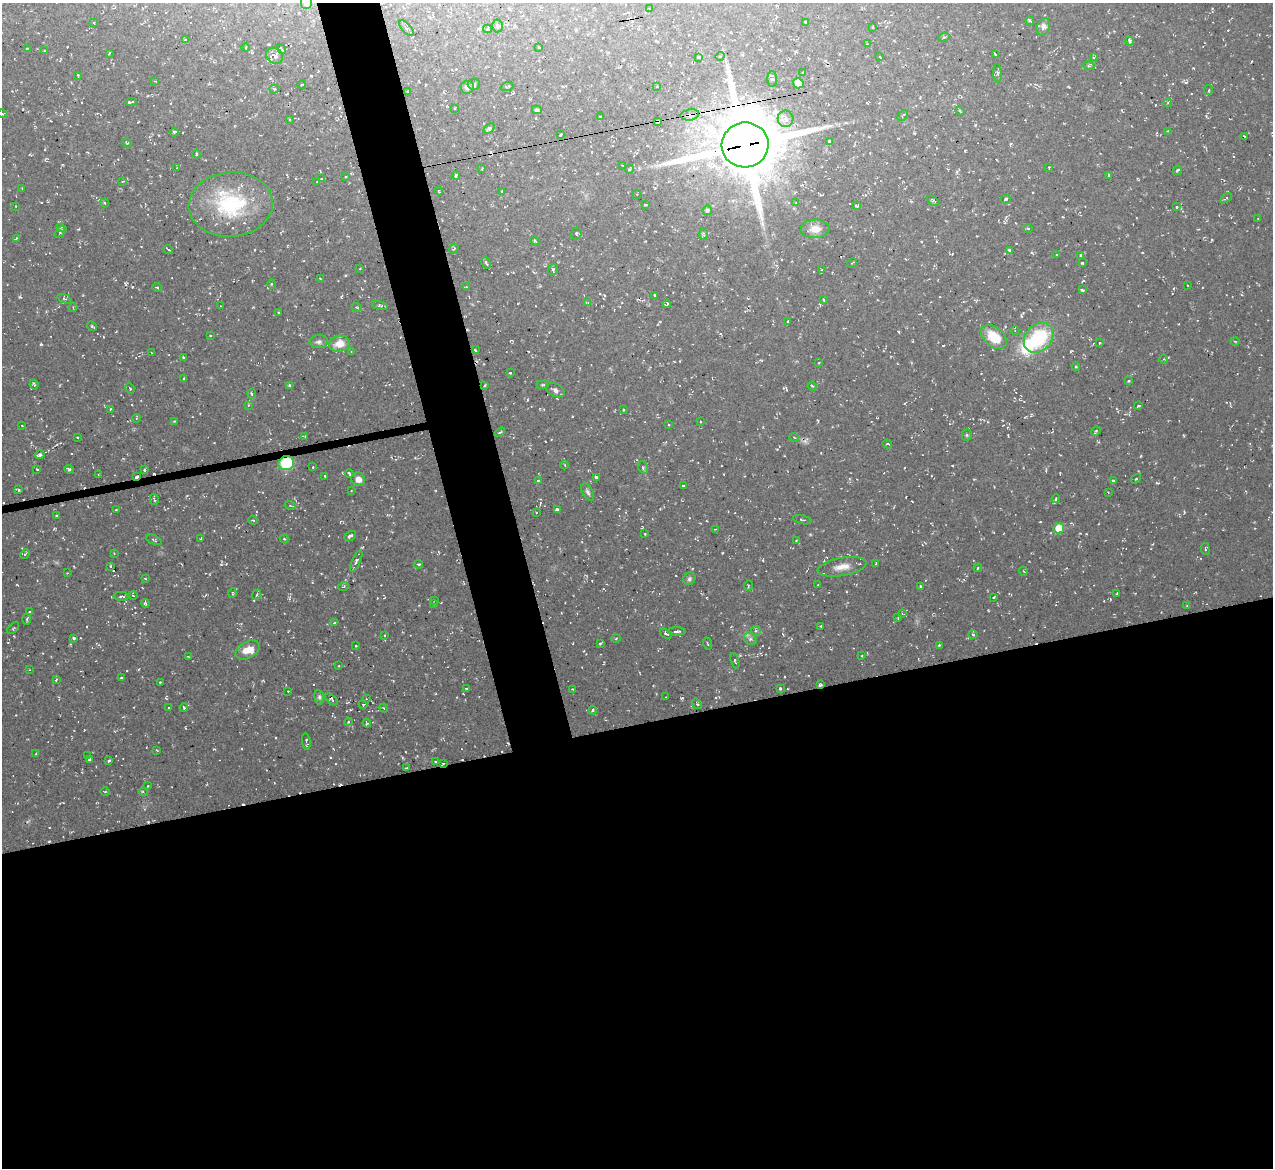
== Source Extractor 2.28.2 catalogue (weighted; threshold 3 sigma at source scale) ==
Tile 15 of 4 x 4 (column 3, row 4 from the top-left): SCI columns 2602-3872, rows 154-1319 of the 5142 x 5088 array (HDU 1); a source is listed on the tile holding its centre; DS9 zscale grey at full resolution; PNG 1275 x 1170 px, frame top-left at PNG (2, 3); each listed source drawn as its Kron ellipse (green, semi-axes under 4 px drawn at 4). Shown black and unused: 41% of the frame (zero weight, under 2 of 3 exposures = <1% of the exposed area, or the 3 px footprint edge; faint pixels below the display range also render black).
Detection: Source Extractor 2.28.2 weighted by HDU 2 'WHT'; one run over the whole footprint, this tile lists its part. Background 0.0534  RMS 0.0089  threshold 0.0399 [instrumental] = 3 sigma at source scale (4.5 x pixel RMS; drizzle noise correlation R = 1.50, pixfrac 1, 0.05/0.05 arcsec/px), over >= 5 px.
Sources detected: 323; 1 inside a brighter object's white glare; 24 cosmic-ray / hot-pixel residue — neither listed nor drawn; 6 inside a brighter listed object's ellipse — not listed separately; the other 292 listed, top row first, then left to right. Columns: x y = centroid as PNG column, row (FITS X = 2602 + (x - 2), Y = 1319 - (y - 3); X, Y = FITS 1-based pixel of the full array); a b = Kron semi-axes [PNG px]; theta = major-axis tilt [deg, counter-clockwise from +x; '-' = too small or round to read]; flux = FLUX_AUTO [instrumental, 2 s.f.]
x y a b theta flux
306 3 6 6 - 8.6
649 9 3 2 - 0.96
1030 21 4 3 - 1.5
805 22 3 2 - 0.94
94 23 3 2 - 0.64
498 26 6 5 - 2.3
873 27 3 2 - 0.79
1043 27 9 6 68 4.5
407 28 9 4 -47 2
487 29 4 4 - 1.7
944 37 6 3 18 1.1
185 40 4 3 - 1.4
1130 41 4 3 - 2.1
867 44 3 3 - 0.97
539 47 3 2 - 0.89
246 48 4 3 - 0.84
27 49 4 3 - 2.3
281 49 5 3 - 2.5
44 51 3 2 - 1
109 53 3 2 - 1.6
996 55 4 2 - 1.2
275 56 9 7 -43 5.5
720 56 4 3 - 0.85
699 57 3 2 - 1.1
880 57 3 2 - 1
1094 57 4 3 - 0.81
1089 66 6 3 -17 1.1
803 72 2 2 - 0.74
997 73 9 4 -85 1.6
78 75 3 3 - 0.71
772 79 8 5 -88 2
155 81 4 3 - 0.87
798 83 5 5 - 13
302 84 4 2 - 0.74
474 84 6 5 - 2.4
657 86 3 2 - 1.2
467 87 7 6 - 4.4
507 87 6 4 19 1.4
274 89 5 4 - 1.6
1209 90 5 4 - 1.2
408 92 3 2 - 0.65
131 102 6 2 7 1.6
1168 103 4 3 - 0.98
455 109 3 2 - 0.77
537 110 5 3 - 4.7
960 111 4 3 - 1.2
2 114 5 3 - 1
690 115 9 5 9 6.7
903 115 6 3 46 1.1
600 116 3 2 - 0.8
289 119 3 2 - 0.63
786 119 8 8 - 5.8
657 121 3 3 - 1.8
489 129 6 4 43 2.1
1168 131 4 3 - 1
174 132 5 3 - 2.2
560 134 3 2 - 1.2
1245 136 3 2 - 0.77
830 141 3 2 - 1.1
127 143 5 3 - 0.94
745 145 23 22 - 8300
197 154 4 3 - 0.93
622 165 3 2 - 0.58
1049 167 3 2 - 0.73
177 168 2 2 - 0.6
482 169 2 2 - 0.67
629 169 5 4 - 1.3
1177 170 5 3 - 1.3
1109 175 4 3 - 1.5
345 176 3 3 - 1.1
456 176 4 4 - 1.9
321 179 4 4 - 0.89
122 182 4 2 - 0.78
317 182 2 2 - 0.84
22 188 2 2 - 0.49
439 191 4 2 - 0.68
502 191 2 2 - 0.69
637 194 3 3 - 0.66
1226 198 6 4 35 1.3
1006 199 5 4 - 1.6
933 201 7 3 -33 1.8
104 203 4 4 - 0.97
795 203 3 3 - 0.81
231 204 42 32 5 80
646 205 3 2 - 1.2
16 206 2 2 - 0.52
856 206 3 3 - 1.4
1177 207 3 3 - 3.1
707 210 5 4 - 2
1258 219 2 2 - 0.5
61 227 3 3 - 0.99
1028 228 4 3 - 0.94
815 229 14 9 2 10
61 232 7 3 41 1.3
576 234 6 5 - 1.7
703 234 6 4 -88 1.1
16 239 4 2 - 0.73
535 241 5 3 - 0.93
168 249 5 2 - 0.96
454 249 5 4 - 1.2
1009 250 4 3 - 1.6
1057 255 3 2 - 0.68
1081 255 3 3 - 2
486 263 6 3 -65 1.9
852 263 5 3 - 0.78
1082 263 3 3 - 1.3
360 269 3 2 - 0.64
553 270 6 4 77 2
822 270 3 3 - 0.92
320 278 3 2 - 0.53
271 284 4 3 - 0.74
1187 285 2 2 - 0.58
157 287 5 3 - 0.81
466 287 4 4 - 0.87
1082 290 4 3 - 1.1
655 295 3 2 - 0.83
64 299 7 2 -21 1
823 300 3 2 - 0.99
587 302 4 2 - 0.71
667 304 4 3 - 1
380 305 8 4 -14 1.7
221 306 2 2 - 0.52
73 307 4 4 - 1
357 307 5 4 - 1.2
279 313 3 2 - 0.72
788 322 4 3 - 1.2
92 326 5 4 - 1.1
1015 331 4 3 - 0.83
210 335 3 2 - 0.79
994 337 15 9 -41 27
1039 338 16 13 47 56
1235 341 4 3 - 0.67
319 342 9 6 3 2.8
1099 343 3 3 - 0.76
339 344 10 8 12 10
475 350 3 3 - 1.1
351 351 3 2 - 0.72
151 353 3 2 - 0.63
183 357 3 3 - 0.74
1163 359 4 3 - 0.82
819 362 3 2 - 0.58
1076 366 4 3 - 1.2
510 373 3 3 - 1
184 378 3 2 - 0.79
1129 381 3 3 - 1
34 385 5 3 - 1.3
485 385 3 3 - 1.1
543 385 6 3 8 0.99
290 386 3 3 - 1.3
812 386 4 3 - 0.91
130 388 5 4 - 0.98
555 390 10 6 -28 3.4
252 394 4 4 - 1.3
248 405 3 3 - 1
1138 406 4 3 - 0.83
110 409 3 3 - 0.76
623 410 3 2 - 0.85
136 418 4 3 - 0.7
174 421 3 2 - 0.66
701 422 3 2 - 0.65
669 425 4 3 - 1
22 426 3 2 - 0.64
1096 431 5 4 - 0.99
500 432 5 3 - 1.3
967 435 5 5 - 1.3
305 436 3 2 - 0.99
77 437 3 2 - 1
794 437 5 3 - 0.73
887 444 5 3 - 1.5
40 455 5 3 - 3.3
286 463 8 7 - 39
565 465 4 3 - 0.68
313 467 3 2 - 0.8
643 467 6 5 - 1.6
37 469 3 2 - 0.82
69 469 4 3 - 2
144 470 3 3 - 1.1
98 474 4 2 - 0.73
349 474 4 3 - 1.4
137 476 3 2 - 1.8
325 476 3 3 - 0.86
596 477 3 3 - 1.5
358 479 7 6 - 6.4
1136 479 5 3 - 0.78
538 480 4 3 - 0.9
1113 480 4 3 - 0.96
684 485 3 3 - 1.9
19 490 4 4 - 0.98
351 490 4 3 - 0.7
588 492 9 5 -61 2.4
1108 492 3 2 - 0.54
154 499 5 2 - 1.2
1056 499 4 3 - 1.3
290 505 5 3 - 0.9
116 510 3 2 - 0.6
557 510 3 3 - 16
537 512 3 2 - 1.2
56 516 3 3 - 1.3
253 520 5 3 - 0.92
802 520 9 2 -11 1
1059 528 5 5 - 27
715 529 3 2 - 0.66
645 534 3 2 - 0.81
350 536 6 3 30 2.1
201 538 3 2 - 0.76
284 539 4 3 - 0.98
154 540 8 4 -23 1.6
796 541 3 3 - 0.92
1205 549 6 3 -82 1.3
114 553 3 2 - 0.64
25 554 5 3 - 1.1
356 561 12 4 67 2.3
876 563 3 2 - 0.6
419 564 4 3 - 1.2
110 566 3 2 - 0.63
842 567 24 9 10 11
978 568 4 3 - 0.96
1023 571 4 3 - 0.69
67 573 2 2 - 0.74
145 578 4 2 - 0.74
689 579 6 5 - 2.1
748 585 5 3 - 0.98
818 585 2 2 - 0.58
921 586 4 2 - 0.91
343 587 5 3 - 1.1
233 593 5 3 - 0.82
1117 594 3 3 - 0.86
256 595 5 3 - 1.1
121 596 8 4 -1 2.1
133 596 4 3 - 0.72
994 597 4 2 - 0.71
434 600 3 2 - 1.4
145 603 4 3 - 1.4
434 604 3 2 - 1.2
1187 606 3 3 - 0.83
29 612 3 3 - 0.98
902 613 3 3 - 0.76
898 618 3 3 - 0.58
27 619 5 3 - 1.4
334 623 3 3 - 1.1
821 626 3 2 - 1.2
13 628 7 3 46 0.82
677 631 9 4 0 2.6
756 631 5 5 - 1.5
666 634 7 3 -27 1.5
973 634 5 3 - 1
385 635 3 2 - 0.69
74 638 3 3 - 1.9
616 638 5 3 - 0.82
750 639 7 5 -44 2.4
600 643 4 2 - 1.2
707 644 6 2 -68 0.81
939 645 3 3 - 0.81
356 646 2 2 - 0.83
247 650 13 8 29 11
862 656 3 2 - 0.72
188 657 3 2 - 0.77
735 661 8 3 -72 1.1
339 666 2 2 - 0.71
29 670 3 2 - 0.66
121 678 3 3 - 2.3
56 680 3 2 - 0.86
160 682 3 2 - 0.83
820 685 3 3 - 1.9
466 688 3 2 - 0.92
780 688 3 3 - 1.1
572 689 3 2 - 0.58
288 691 2 2 - 0.61
319 697 7 5 -81 1.8
666 697 2 2 - 0.56
331 699 7 4 -38 1.4
366 699 4 3 - 1.3
363 704 4 3 - 0.84
697 704 5 3 - 1
184 707 4 3 - 1
169 708 3 2 - 0.98
384 708 4 3 - 1.1
593 710 4 3 - 1.9
348 722 4 3 - 0.9
367 723 4 4 - 1
306 742 8 3 -81 1.9
157 750 3 2 - 0.74
36 754 3 3 - 0.93
88 755 3 3 - 1.1
89 760 4 3 - 2.9
109 760 3 3 - 1.4
436 762 3 2 - 1.5
443 763 4 2 - 1.3
407 768 3 3 - 3.3
148 786 2 2 - 0.64
105 791 4 3 - 0.84
143 792 4 4 - 1.2
Overlapping masked pixels (flux is a lower limit): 7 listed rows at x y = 690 115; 657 121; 745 145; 286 463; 137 476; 820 685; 443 763
Isophote crosses this tile's border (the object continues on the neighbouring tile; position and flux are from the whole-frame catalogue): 2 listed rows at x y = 306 3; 2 114
Unlisted compact peaks at least as high as the median listed source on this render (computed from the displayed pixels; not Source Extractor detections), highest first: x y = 20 297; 722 553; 214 749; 1186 82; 965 151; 1193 68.